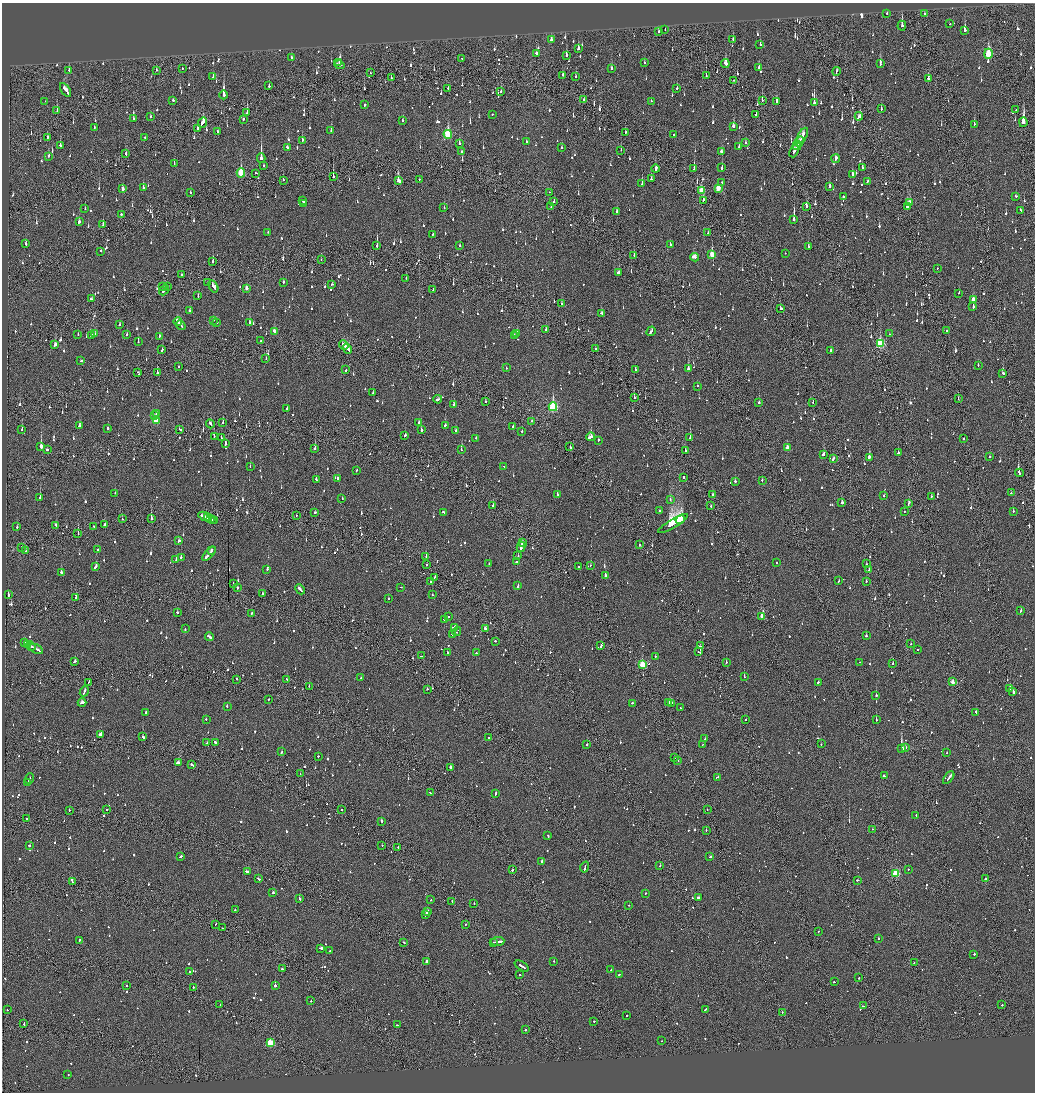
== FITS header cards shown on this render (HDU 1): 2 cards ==
NAXIS1  =                 2065
NAXIS2  =                 2180

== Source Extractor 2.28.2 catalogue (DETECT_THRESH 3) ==
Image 2065 x 2180 px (HDU 1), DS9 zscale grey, zoomed out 1/2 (1 PNG px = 2 x 2 image px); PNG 1037 x 1094 px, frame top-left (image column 1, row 2179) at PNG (2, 3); each listed source drawn as its Kron ellipse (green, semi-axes under 4 px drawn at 4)
Background -0.106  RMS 0.075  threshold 0.225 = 3 sigma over >= 5 px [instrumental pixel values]
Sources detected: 1619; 81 cannot appear on this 1/2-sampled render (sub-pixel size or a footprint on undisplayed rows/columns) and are neither listed nor drawn; of the other 1538, the 500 brightest by FLUX_AUTO listed and drawn (1038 fainter detections omitted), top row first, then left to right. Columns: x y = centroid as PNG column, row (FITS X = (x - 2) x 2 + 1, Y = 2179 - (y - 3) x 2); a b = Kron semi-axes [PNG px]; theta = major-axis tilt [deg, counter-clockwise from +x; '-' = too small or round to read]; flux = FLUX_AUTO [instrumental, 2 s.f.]
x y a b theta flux
887 13 2 1 - 190
924 14 3 2 - 100
950 24 2 2 - 110
902 26 5 2 - 400
665 30 2 1 - 160
965 30 3 2 - 540
658 32 3 2 - 100
552 39 3 2 - 400
733 39 2 2 - 100
760 44 2 2 - 100
578 48 3 2 - 210
536 53 3 2 - 88
988 54 5 3 - 850
566 55 2 2 - 330
291 57 2 2 - 70
462 58 2 2 - 220
339 63 2 2 - 95
644 63 2 2 - 82
725 63 4 3 - 330
880 64 4 2 - 340
339 65 5 2 - 270
182 68 2 2 - 140
611 68 3 2 - 140
759 68 3 2 - 140
69 70 3 2 - 92
156 70 3 1 - 110
837 71 4 2 - 96
370 73 2 1 - 65
563 75 3 2 - 110
706 76 3 2 - 140
213 77 2 2 - 92
576 77 2 2 - 110
391 78 2 2 - 130
928 78 3 2 - 82
734 80 2 2 - 100
269 86 2 2 - 240
448 88 2 2 - 230
677 88 2 2 - 160
65 90 8 3 -57 360
501 92 3 2 - 99
224 95 4 2 - 1200
173 100 2 2 - 87
584 100 2 2 - 110
762 100 2 1 - 110
45 101 2 1 - 91
651 101 2 2 - 78
777 101 3 2 - 220
814 103 3 2 - 1100
365 105 2 2 - 1100
881 109 2 2 - 130
57 110 4 2 - 96
1016 110 2 1 - 66
247 112 3 2 - 180
492 114 2 2 - 110
756 114 2 2 - 260
151 116 3 2 - 65
859 116 4 2 - 160
133 119 2 2 - 75
243 119 2 2 - 220
403 121 2 2 - 67
203 122 5 2 - 310
1023 122 5 2 - 1700
974 124 2 2 - 100
733 126 3 2 - 200
94 128 3 2 - 100
198 128 3 2 - 200
331 131 2 2 - 110
217 132 3 1 - 200
625 133 3 2 - 75
448 134 4 3 - 1100
674 134 2 2 - 140
802 136 9 2 62 310
47 137 3 2 - 66
145 137 2 2 - 74
302 141 3 2 - 250
526 141 2 2 - 71
799 141 5 1 - 200
459 143 3 2 - 84
745 143 2 2 - 72
60 145 3 2 - 77
797 146 5 2 - 160
287 147 2 2 - 93
562 147 2 2 - 77
739 147 3 2 - 83
621 150 2 1 - 63
794 151 7 2 66 200
462 152 2 1 - 120
722 152 4 2 - 180
126 154 3 2 - 82
49 156 2 2 - 74
261 158 4 2 - 1200
836 159 4 2 - 520
174 163 2 2 - 130
263 165 2 2 - 210
862 167 3 2 - 79
722 168 3 2 - 300
656 169 4 2 - 1300
694 169 4 2 - 260
241 173 4 3 - 740
256 173 2 2 - 82
852 175 3 2 - 280
333 177 3 2 - 370
651 179 3 2 - 110
283 180 2 1 - 190
419 180 2 1 - 93
398 181 3 2 - 440
867 181 3 2 - 76
722 182 2 1 - 63
642 184 2 2 - 230
830 186 2 2 - 250
143 188 2 2 - 330
718 188 3 2 - 290
123 189 3 2 - 70
701 191 4 3 - 380
550 192 2 1 - 65
191 193 2 1 - 140
1016 196 2 2 - 66
843 197 2 2 - 160
703 200 3 2 - 91
303 201 4 2 - 270
554 202 3 2 - 78
910 203 3 2 - 130
304 204 2 1 - 110
551 207 2 1 - 72
806 207 2 1 - 290
907 207 3 2 - 970
444 208 2 2 - 150
85 209 2 2 - 72
1021 210 3 2 - 110
617 211 2 2 - 100
121 214 2 2 - 110
794 219 4 2 - 970
79 222 2 2 - 400
103 225 4 2 - 170
268 232 2 2 - 63
708 233 3 2 - 110
433 234 2 2 - 73
26 244 3 2 - 120
670 244 2 2 - 120
377 246 3 2 - 130
460 246 2 2 - 120
808 246 3 2 - 220
100 251 3 2 - 65
785 253 2 2 - 69
634 255 2 1 - 86
712 255 4 2 - 330
694 257 4 3 - 210
321 260 2 1 - 64
213 261 3 1 - 520
937 268 2 1 - 100
618 272 3 2 - 66
181 275 2 2 - 63
406 278 2 2 - 63
283 282 2 2 - 100
208 283 3 2 - 87
332 284 2 2 - 67
168 286 3 1 - 100
213 286 6 2 -59 250
163 287 2 1 - 80
246 288 3 2 - 97
164 290 6 2 50 230
433 290 2 2 - 150
959 293 2 2 - 150
198 295 2 2 - 110
91 299 3 2 - 66
973 299 3 2 - 300
561 304 2 2 - 80
973 307 2 2 - 230
781 309 3 2 - 86
190 311 3 2 - 81
601 313 3 2 - 110
213 320 4 2 - 110
178 321 4 2 - 300
217 322 2 2 - 76
250 323 2 2 - 370
119 324 2 2 - 65
181 325 5 2 - 210
546 329 2 2 - 86
947 330 2 1 - 190
274 331 4 2 - 140
651 331 5 2 - 140
95 334 4 2 - 130
127 334 2 2 - 74
517 334 2 2 - 76
889 334 2 2 - 63
78 335 2 1 - 82
91 335 3 2 - 110
159 336 3 2 - 89
514 336 2 2 - 160
261 340 2 2 - 120
138 342 3 2 - 160
880 344 4 3 - 1200
55 345 3 2 - 180
344 345 5 2 - 200
347 349 5 2 - 200
595 349 2 2 - 120
162 350 4 2 - 64
831 350 2 2 - 97
266 359 2 1 - 66
81 361 3 2 - 170
978 365 2 2 - 80
179 366 2 1 - 91
506 368 2 2 - 160
688 369 3 2 - 210
346 370 2 2 - 100
635 370 2 2 - 84
138 372 2 1 - 73
157 373 3 2 - 260
1003 373 3 2 - 65
698 386 2 2 - 150
373 393 2 2 - 100
634 398 2 2 - 67
438 399 4 2 - 130
958 399 2 1 - 81
485 402 2 1 - 210
813 402 3 1 - 63
759 403 2 2 - 200
453 405 3 2 - 100
553 407 4 3 - 1700
287 408 2 2 - 79
157 413 3 2 - 69
155 415 2 2 - 74
156 421 3 3 - 540
532 421 2 2 - 78
223 422 2 2 - 75
418 422 3 2 - 90
210 424 4 2 - 170
445 425 2 2 - 140
80 426 3 2 - 170
513 426 2 2 - 270
108 428 2 2 - 130
22 429 2 1 - 87
180 429 4 2 - 110
421 430 2 2 - 240
456 431 2 2 - 95
522 432 2 2 - 99
405 435 2 2 - 250
214 436 2 1 - 83
591 437 4 2 - 700
221 438 3 2 - 68
476 438 2 2 - 67
690 438 2 2 - 170
964 439 2 2 - 140
598 440 2 2 - 110
226 444 3 2 - 140
41 447 3 2 - 9000
570 447 3 2 - 94
787 448 3 2 - 190
315 449 2 2 - 160
47 450 2 2 - 480
461 450 2 2 - 63
685 450 2 2 - 270
898 453 2 2 - 130
823 455 3 2 - 150
869 457 2 2 - 2400
990 457 2 2 - 79
833 459 3 2 - 150
504 466 2 2 - 100
250 467 2 2 - 100
356 471 2 2 - 70
1019 473 4 2 - 130
683 477 2 1 - 110
337 478 2 2 - 88
316 479 3 2 - 83
762 480 2 2 - 68
735 482 2 2 - 330
115 493 2 2 - 82
1011 493 2 2 - 75
557 494 2 2 - 110
712 494 2 2 - 94
884 496 2 2 - 76
931 497 3 2 - 160
40 498 2 2 - 320
342 499 2 2 - 64
670 500 2 2 - 76
842 503 2 2 - 260
909 503 4 2 - 210
493 506 2 1 - 250
711 506 2 2 - 250
660 511 2 2 - 95
1013 511 2 2 - 73
315 512 2 2 - 230
443 512 3 2 - 90
904 512 3 2 - 77
297 515 2 1 - 140
205 517 7 2 -22 460
151 518 3 1 - 200
208 518 2 2 - 260
122 519 2 1 - 72
210 519 2 2 - 200
680 519 5 1 - 2100
212 520 2 1 - 130
215 520 2 2 - 120
673 524 17 4 31 7700
56 525 3 2 - 130
104 525 3 2 - 220
94 526 2 2 - 120
17 527 2 2 - 100
78 534 2 1 - 200
179 541 4 2 - 170
522 542 3 1 - 140
639 545 2 1 - 92
521 547 5 2 - 460
22 548 3 2 - 80
97 550 2 2 - 220
211 550 3 1 - 95
26 551 2 1 - 64
209 554 9 2 46 490
426 556 2 1 - 65
518 556 2 2 - 68
181 557 2 2 - 410
176 560 3 2 - 170
516 562 2 2 - 140
776 563 2 2 - 85
489 564 2 2 - 120
866 564 2 2 - 85
427 565 2 2 - 170
590 565 2 2 - 110
96 566 3 2 - 96
578 566 2 2 - 260
267 569 2 2 - 66
869 570 2 1 - 110
61 573 2 2 - 440
605 575 2 2 - 270
434 577 2 2 - 71
838 581 3 2 - 66
866 581 2 2 - 92
431 582 2 1 - 74
233 583 2 2 - 70
518 586 3 2 - 120
401 587 2 2 - 91
237 588 2 2 - 140
300 589 5 2 - 310
8 594 4 2 - 150
263 594 2 2 - 150
432 594 2 2 - 75
76 598 2 2 - 170
388 599 2 2 - 71
1021 610 3 2 - 91
177 612 3 2 - 86
252 613 2 2 - 72
762 616 3 2 - 200
448 617 2 2 - 73
444 620 2 2 - 150
454 627 3 2 - 11000
485 628 3 2 - 130
185 629 2 2 - 86
457 631 4 2 - 71
452 634 2 2 - 300
866 636 2 2 - 170
209 637 4 2 - 290
495 641 2 2 - 220
24 643 3 2 - 130
27 644 4 2 - 220
911 644 2 2 - 130
31 646 5 2 - 240
601 646 3 2 - 320
700 646 2 2 - 82
36 649 7 2 -29 300
918 650 2 2 - 97
698 652 2 2 - 100
447 653 2 2 - 92
476 653 2 2 - 82
422 656 3 1 - 130
655 656 2 1 - 180
74 661 3 2 - 120
860 662 2 2 - 72
726 663 2 2 - 180
893 663 2 2 - 180
642 664 3 3 - 560
744 677 2 2 - 180
361 678 2 2 - 84
237 679 2 1 - 130
286 679 2 2 - 70
89 682 3 2 - 110
818 682 2 2 - 130
952 682 3 2 - 120
309 686 2 2 - 74
1010 688 2 2 - 230
427 689 2 2 - 130
1013 691 3 2 - 370
84 692 6 2 67 180
876 695 2 2 - 300
269 699 2 2 - 110
669 702 2 2 - 100
82 703 4 2 - 170
632 703 2 2 - 73
672 703 3 2 - 120
227 706 3 2 - 86
680 708 2 2 - 130
976 712 2 2 - 84
146 713 3 2 - 97
206 719 2 2 - 120
746 720 2 2 - 120
876 720 2 2 - 220
100 735 4 2 - 450
143 737 3 2 - 260
488 738 2 1 - 120
705 739 2 2 - 74
207 743 2 2 - 85
216 743 3 2 - 170
587 744 2 2 - 130
703 744 2 1 - 83
821 744 2 2 - 77
905 747 2 2 - 260
901 749 3 2 - 9600
281 752 3 2 - 150
947 753 2 2 - 69
318 756 2 2 - 63
674 758 3 2 - 170
678 760 2 1 - 99
179 763 4 2 - 430
192 765 4 2 - 160
450 767 2 2 - 520
300 774 2 1 - 74
884 776 3 2 - 220
717 777 3 2 - 160
949 778 7 2 54 250
29 779 5 2 - 230
28 782 2 2 - 120
430 793 2 2 - 87
495 794 4 2 - 140
341 809 2 2 - 67
69 810 2 2 - 70
107 810 2 2 - 67
707 810 2 1 - 72
916 815 2 2 - 74
26 819 2 1 - 320
381 821 2 2 - 230
872 829 2 2 - 140
706 830 2 2 - 75
548 836 3 2 - 110
382 845 2 1 - 79
30 846 3 2 - 85
398 847 2 2 - 200
710 856 3 2 - 81
180 857 3 2 - 130
542 862 2 2 - 680
660 866 2 1 - 110
585 867 6 2 74 180
908 869 2 2 - 210
512 870 2 2 - 130
247 872 3 2 - 190
896 873 3 3 - 880
258 879 3 2 - 120
986 879 3 2 - 110
858 880 2 2 - 210
72 881 4 1 - 140
273 893 2 2 - 280
645 893 2 2 - 200
299 898 2 2 - 280
699 898 3 2 - 270
431 900 2 2 - 89
452 901 3 1 - 110
474 904 2 2 - 390
629 905 2 1 - 76
235 910 3 2 - 98
427 911 4 2 - 170
425 915 4 2 - 140
215 924 2 1 - 86
466 924 2 1 - 71
222 928 2 2 - 100
818 931 2 2 - 95
878 938 2 2 - 270
79 940 2 2 - 75
497 941 7 2 4 310
404 942 2 2 - 78
494 942 3 1 - 130
320 948 3 2 - 620
330 951 2 2 - 64
974 954 2 1 - 490
427 961 3 2 - 580
554 961 2 1 - 94
914 963 2 1 - 69
522 966 8 2 -32 290
282 969 2 2 - 83
611 970 2 2 - 370
189 971 2 2 - 110
520 974 2 1 - 210
619 974 2 2 - 180
859 978 2 2 - 240
834 982 2 2 - 70
126 986 2 1 - 76
275 986 2 2 - 1200
193 988 3 1 - 140
311 1001 2 2 - 160
220 1004 2 2 - 85
1002 1005 2 2 - 110
863 1006 2 1 - 110
705 1009 3 2 - 66
7 1010 2 2 - 130
782 1012 2 1 - 71
627 1015 2 2 - 78
594 1021 2 2 - 140
24 1023 3 2 - 110
397 1025 2 1 - 70
525 1030 2 2 - 400
662 1041 2 1 - 120
270 1042 3 3 - 630
68 1074 2 2 - 110
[1038 fainter detections neither listed nor drawn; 81 sub-pixel or undisplayed-footprint detections neither listed nor drawn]